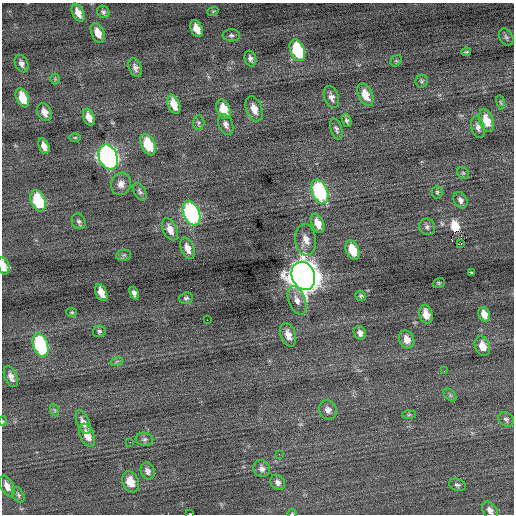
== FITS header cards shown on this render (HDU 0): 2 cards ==
NAXIS1  =                  512 / Axis length
NAXIS2  =                  512 / Axis length

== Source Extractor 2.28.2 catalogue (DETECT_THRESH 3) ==
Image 512 x 512 px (HDU 0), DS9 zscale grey, 1 PNG px = 1 image px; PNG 516 x 516 px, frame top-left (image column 1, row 512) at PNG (2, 3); each listed source drawn as its Kron ellipse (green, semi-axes under 4 px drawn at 4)
Background -0.0401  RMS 0.75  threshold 2.26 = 3 sigma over >= 5 px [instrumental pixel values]
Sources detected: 96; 2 with non-positive FLUX_AUTO (blend fragments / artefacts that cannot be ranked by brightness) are neither listed nor drawn; the other 94 listed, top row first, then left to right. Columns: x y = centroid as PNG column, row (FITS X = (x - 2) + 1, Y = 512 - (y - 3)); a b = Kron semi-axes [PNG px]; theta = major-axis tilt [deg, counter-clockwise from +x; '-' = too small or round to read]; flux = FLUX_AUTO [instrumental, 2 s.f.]
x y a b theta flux
213 11 6 3 19 54
103 12 6 6 - 110
78 13 9 5 -65 440
197 29 9 5 -66 600
98 33 10 6 -66 530
231 35 9 6 -2 140
506 37 9 6 -61 140
297 50 11 7 -68 3200
466 52 5 3 - 63
250 58 8 5 -73 170
396 61 6 5 - 85
21 63 9 6 -66 200
135 67 10 6 -69 220
55 79 5 5 - 68
422 81 6 6 - 92
365 95 12 7 -66 660
331 97 11 7 -71 260
22 98 10 6 -67 1000
501 102 7 3 -81 65
174 104 10 6 -68 770
224 109 10 6 -65 930
254 109 13 8 -68 530
44 112 9 6 -63 400
89 117 9 5 -69 410
347 120 7 4 -72 120
486 121 12 7 -71 760
199 122 7 6 - 100
226 124 11 7 -66 240
478 127 11 6 -75 220
336 129 11 5 -73 150
75 137 6 4 1 62
148 145 11 6 -65 1500
44 146 8 5 -68 350
108 157 13 9 -66 17000
463 173 6 5 - 81
121 184 11 10 - 340
140 192 10 5 -59 140
320 192 12 8 -68 5400
437 192 6 5 - 80
460 200 8 6 -62 190
38 201 11 7 -67 2600
191 213 12 8 -67 9700
79 221 8 6 -64 130
318 223 10 6 -66 560
427 227 8 8 - 150
170 229 12 7 -64 450
306 240 16 10 -85 520
461 244 3 2 - 57
187 248 11 6 -68 450
352 250 10 6 -68 1000
124 255 7 5 11 99
4 266 9 5 -74 540
471 273 4 2 - 52
303 276 14 11 -69 81000
439 283 6 4 20 65
101 293 9 5 -65 540
134 293 7 4 -69 170
361 296 5 5 - 88
186 298 7 5 18 110
297 300 15 8 -69 370
72 312 5 4 - 55
426 314 9 6 -72 610
484 314 7 5 -65 450
207 320 2 2 - 91
99 331 6 6 - 100
360 333 7 6 - 220
288 335 12 7 -71 470
407 339 9 7 -65 460
40 345 12 7 -70 5400
482 346 10 7 -69 520
117 361 6 4 19 76
444 371 3 2 - 52
11 377 11 6 -66 300
450 395 8 4 -46 100
54 410 7 4 -70 87
328 410 10 8 -61 270
409 415 6 4 2 72
506 419 8 6 -34 140
3 421 5 3 - 44
83 422 13 6 -69 310
87 435 12 7 -67 610
144 439 9 6 -5 160
130 442 3 2 - 51
279 454 2 2 - 97
262 469 8 8 - 240
148 471 9 6 -69 230
130 482 11 8 -68 740
278 482 8 6 -53 210
457 485 8 6 -19 130
7 486 11 6 -64 350
18 495 8 5 -58 110
490 510 9 6 -53 250
292 513 5 3 - 43
190 514 3 2 - 2300
At the frame edge (FLAGS 8, measured only in part): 5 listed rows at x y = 4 266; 3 421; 490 510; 292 513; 190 514
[2 non-positive-flux detections neither listed nor drawn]